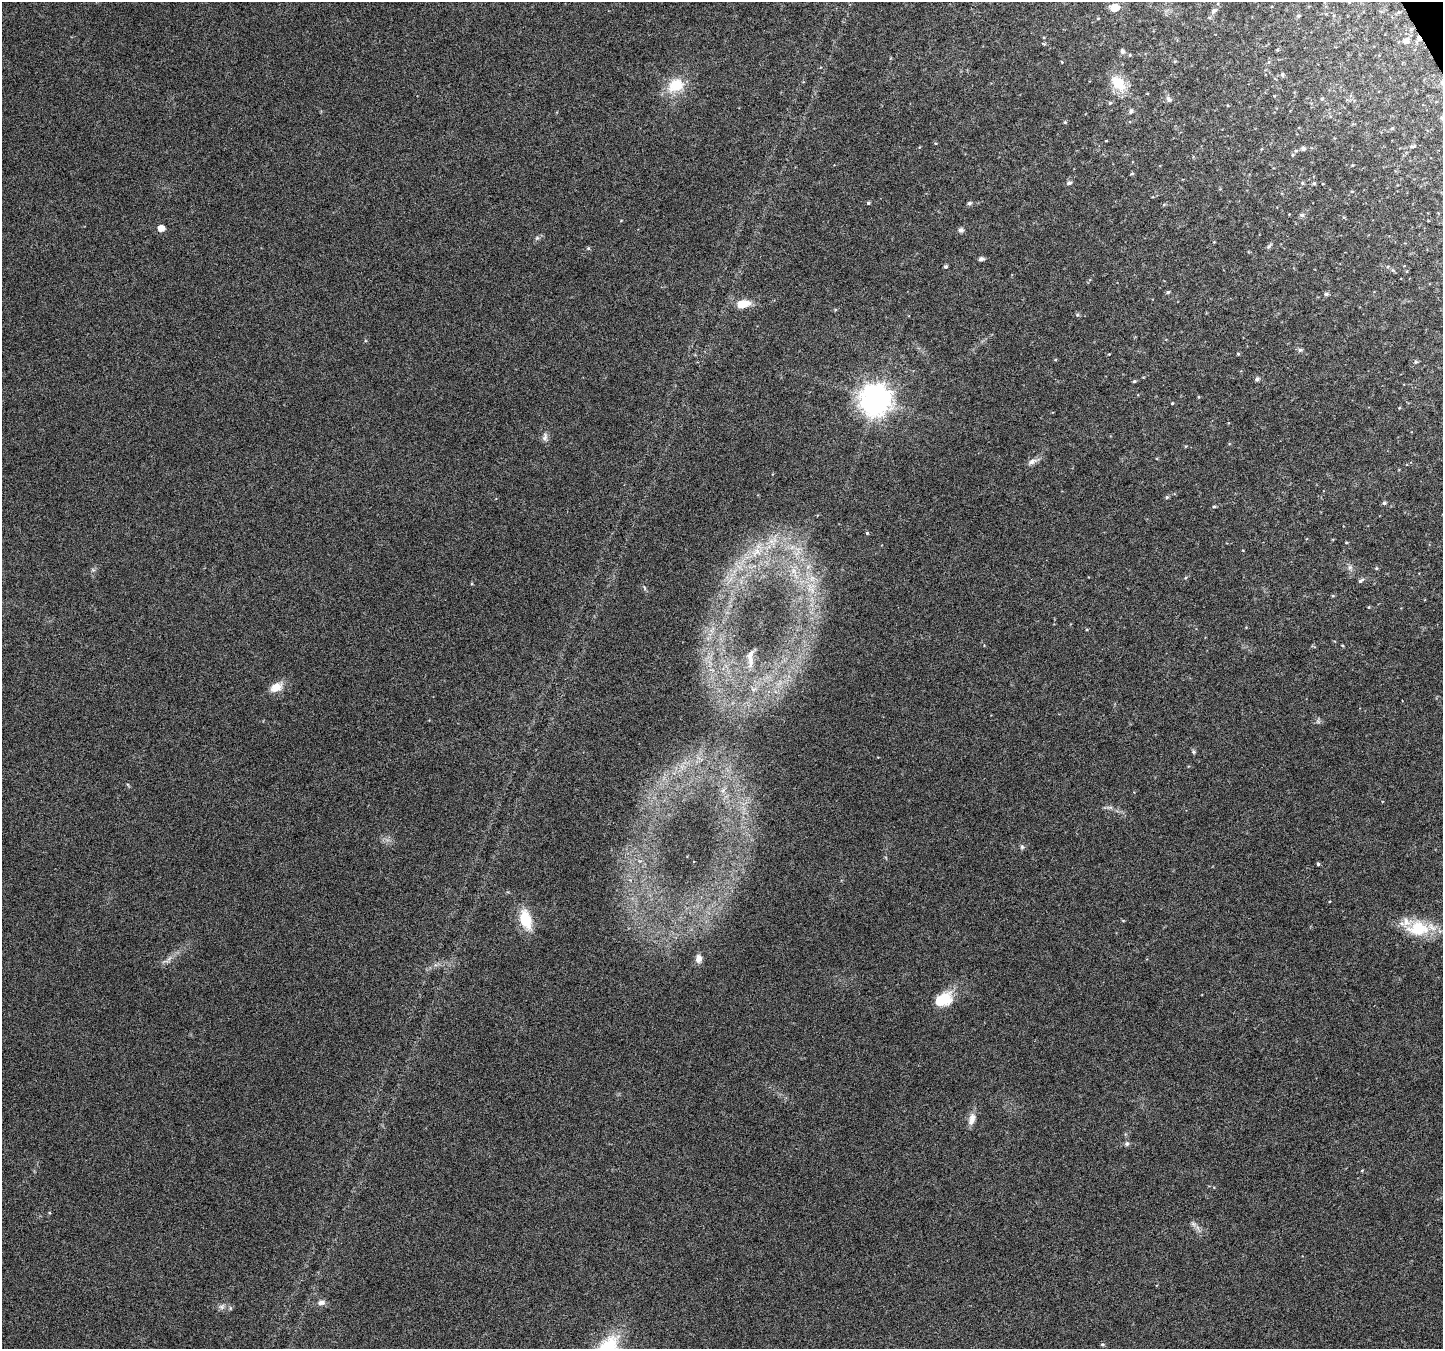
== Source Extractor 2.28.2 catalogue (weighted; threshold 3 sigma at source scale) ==
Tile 10 of 4 x 4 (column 2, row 3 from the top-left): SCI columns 1445-2885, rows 1508-2854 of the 5767 x 5649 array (HDU 1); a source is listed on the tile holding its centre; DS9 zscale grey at full resolution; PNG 1445 x 1351 px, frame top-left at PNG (2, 2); no overlay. Shown black and unused: <1% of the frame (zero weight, under 4 of 8 exposures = <1% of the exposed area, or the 3 px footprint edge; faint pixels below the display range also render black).
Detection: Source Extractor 2.28.2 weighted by HDU 2 'WHT'; one run over the whole footprint, this tile lists its part. Background 0.0378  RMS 0.0028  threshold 0.0113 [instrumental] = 3 sigma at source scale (4.09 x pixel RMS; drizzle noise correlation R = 1.36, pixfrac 0.8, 0.0396/0.0396 arcsec/px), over >= 5 px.
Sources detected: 88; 1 cosmic-ray / hot-pixel residue — not listed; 2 inside a brighter listed object's ellipse — not listed separately; the other 85 listed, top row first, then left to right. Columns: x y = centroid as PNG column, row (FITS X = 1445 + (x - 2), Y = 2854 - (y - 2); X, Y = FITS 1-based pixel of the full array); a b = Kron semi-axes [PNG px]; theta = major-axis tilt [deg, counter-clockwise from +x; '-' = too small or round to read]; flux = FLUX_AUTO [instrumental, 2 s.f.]
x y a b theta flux
1115 8 7 6 - 4.7
1214 10 7 6 - 0.87
1298 16 5 4 - 0.44
1098 18 5 3 - 0.22
1406 41 8 6 35 1.3
1122 51 7 6 - 0.69
1175 61 5 3 - 0.25
1269 62 6 4 89 0.34
1282 74 7 5 -87 0.44
1118 83 25 15 -49 6
676 85 19 15 20 7.4
1169 99 9 7 -48 0.8
1322 99 6 4 -89 0.32
1110 103 6 4 43 0.32
1131 111 6 5 - 0.71
1442 119 9 5 -52 0.54
1065 122 5 4 - 0.31
1106 141 4 3 - 0.18
1412 146 9 4 9 0.54
1303 148 5 5 - 0.82
1292 155 5 4 - 0.36
1352 165 4 3 - 0.19
1132 174 6 4 3 0.28
1069 183 6 5 - 0.73
1302 183 5 5 - 0.37
1314 183 5 5 - 0.37
868 203 4 4 - 0.39
969 203 5 5 - 0.59
1302 215 6 5 - 0.61
161 228 5 5 - 2.6
961 230 6 5 - 0.98
537 238 7 5 44 0.51
1269 246 8 4 45 0.44
588 248 5 4 - 0.35
981 259 5 4 - 0.91
946 266 4 4 - 0.47
1168 292 5 4 - 0.44
1326 294 5 5 - 0.56
743 304 15 8 9 4.1
1077 315 5 5 - 0.4
1300 350 7 5 -10 0.6
1109 354 3 3 - 0.16
1238 354 5 4 - 0.31
1416 362 6 4 19 0.41
1257 379 5 5 - 0.73
1134 381 5 4 - 0.35
875 400 10 10 - 410
1172 403 4 3 - 0.22
1399 408 4 3 - 0.23
545 437 12 7 -89 1
1032 462 15 7 26 1.3
1167 497 5 4 - 0.4
1384 503 6 4 13 0.47
1214 506 4 4 - 0.31
867 533 4 4 - 0.3
1346 542 4 3 - 0.22
792 547 7 5 45 0.83
756 552 16 11 39 4
1350 567 8 6 -69 0.77
1376 568 5 4 - 0.32
93 570 6 4 -19 0.37
794 571 10 6 -67 1.5
812 578 10 6 83 1.5
1361 581 8 5 33 0.54
1369 607 4 3 - 0.22
1342 645 5 3 - 0.2
750 658 28 8 87 2.5
276 687 16 10 28 3
1318 721 6 6 - 0.57
1193 752 6 5 - 0.45
1110 807 10 4 -13 0.72
1022 847 6 6 - 0.49
1318 864 4 4 - 0.38
526 919 19 11 -72 8.4
1418 928 30 20 3 10
699 958 10 8 -89 1.5
168 959 17 3 46 1.1
941 1000 22 14 26 6.8
972 1119 16 8 73 2.1
1127 1144 6 6 - 0.65
1193 1224 8 6 -22 0.68
321 1302 12 7 6 1.1
222 1307 9 7 37 0.89
230 1308 6 4 -72 0.32
1102 1344 5 4 - 0.37
Isophote crosses this tile's border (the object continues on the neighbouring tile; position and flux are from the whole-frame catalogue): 1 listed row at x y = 1442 119